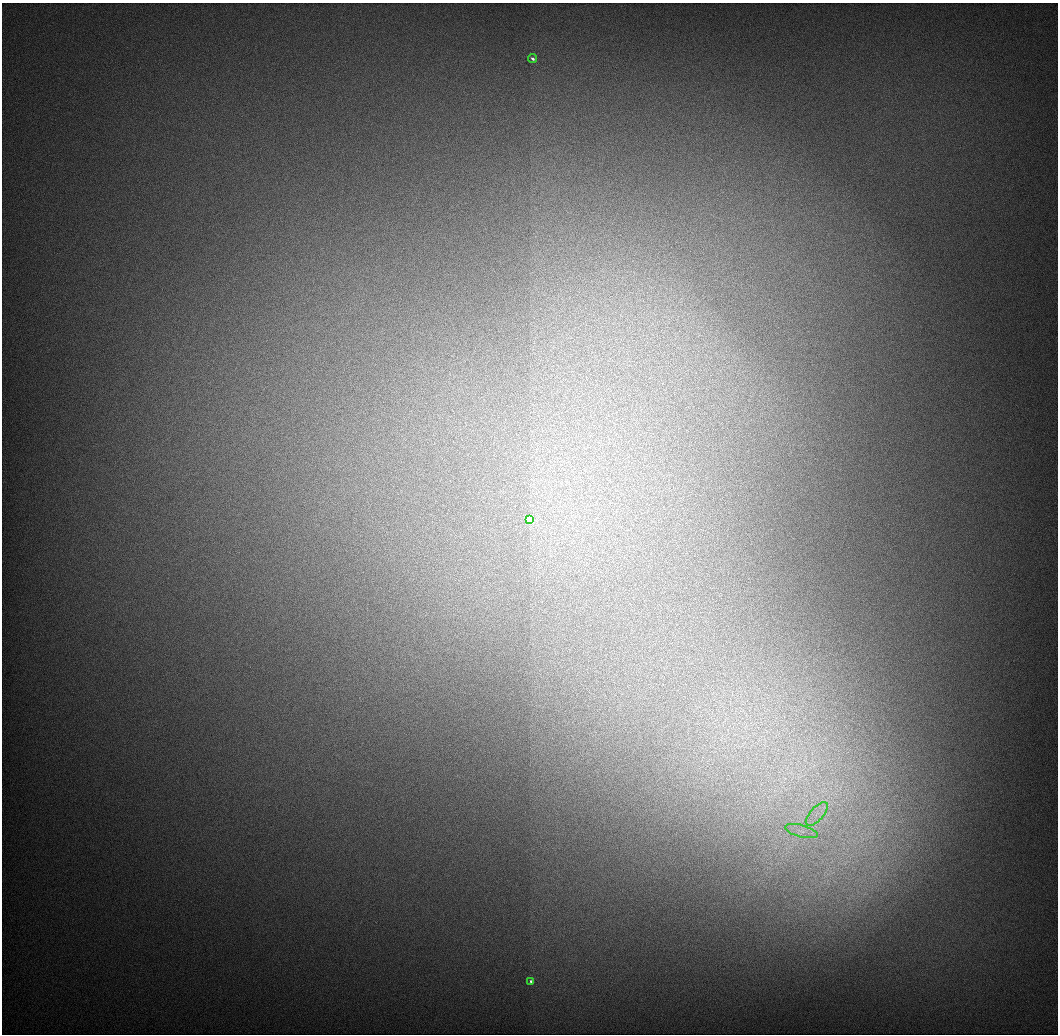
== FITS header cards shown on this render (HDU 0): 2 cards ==
NAXIS1  =                 1056 / Length of Axis 1 (Serial)
NAXIS2  =                 1032 / Length of Axis 2 (Parallel)

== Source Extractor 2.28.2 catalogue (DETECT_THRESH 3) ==
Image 1056 x 1032 px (HDU 0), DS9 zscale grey, 1 PNG px = 1 image px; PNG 1060 x 1036 px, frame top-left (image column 1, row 1032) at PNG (2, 3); each listed source drawn as its Kron ellipse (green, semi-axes under 4 px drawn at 4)
Background 544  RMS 5.6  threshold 16.9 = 3 sigma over >= 5 px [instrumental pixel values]
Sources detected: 5; all 5 listed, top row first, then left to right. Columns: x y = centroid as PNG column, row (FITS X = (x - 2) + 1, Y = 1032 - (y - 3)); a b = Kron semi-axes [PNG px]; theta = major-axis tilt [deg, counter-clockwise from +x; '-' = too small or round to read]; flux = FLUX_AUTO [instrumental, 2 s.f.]
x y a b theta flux
533 59 4 3 - 1000
530 520 4 3 - 32000
817 814 15 6 48 3900
801 831 17 6 -14 3400
531 981 3 3 - 1100